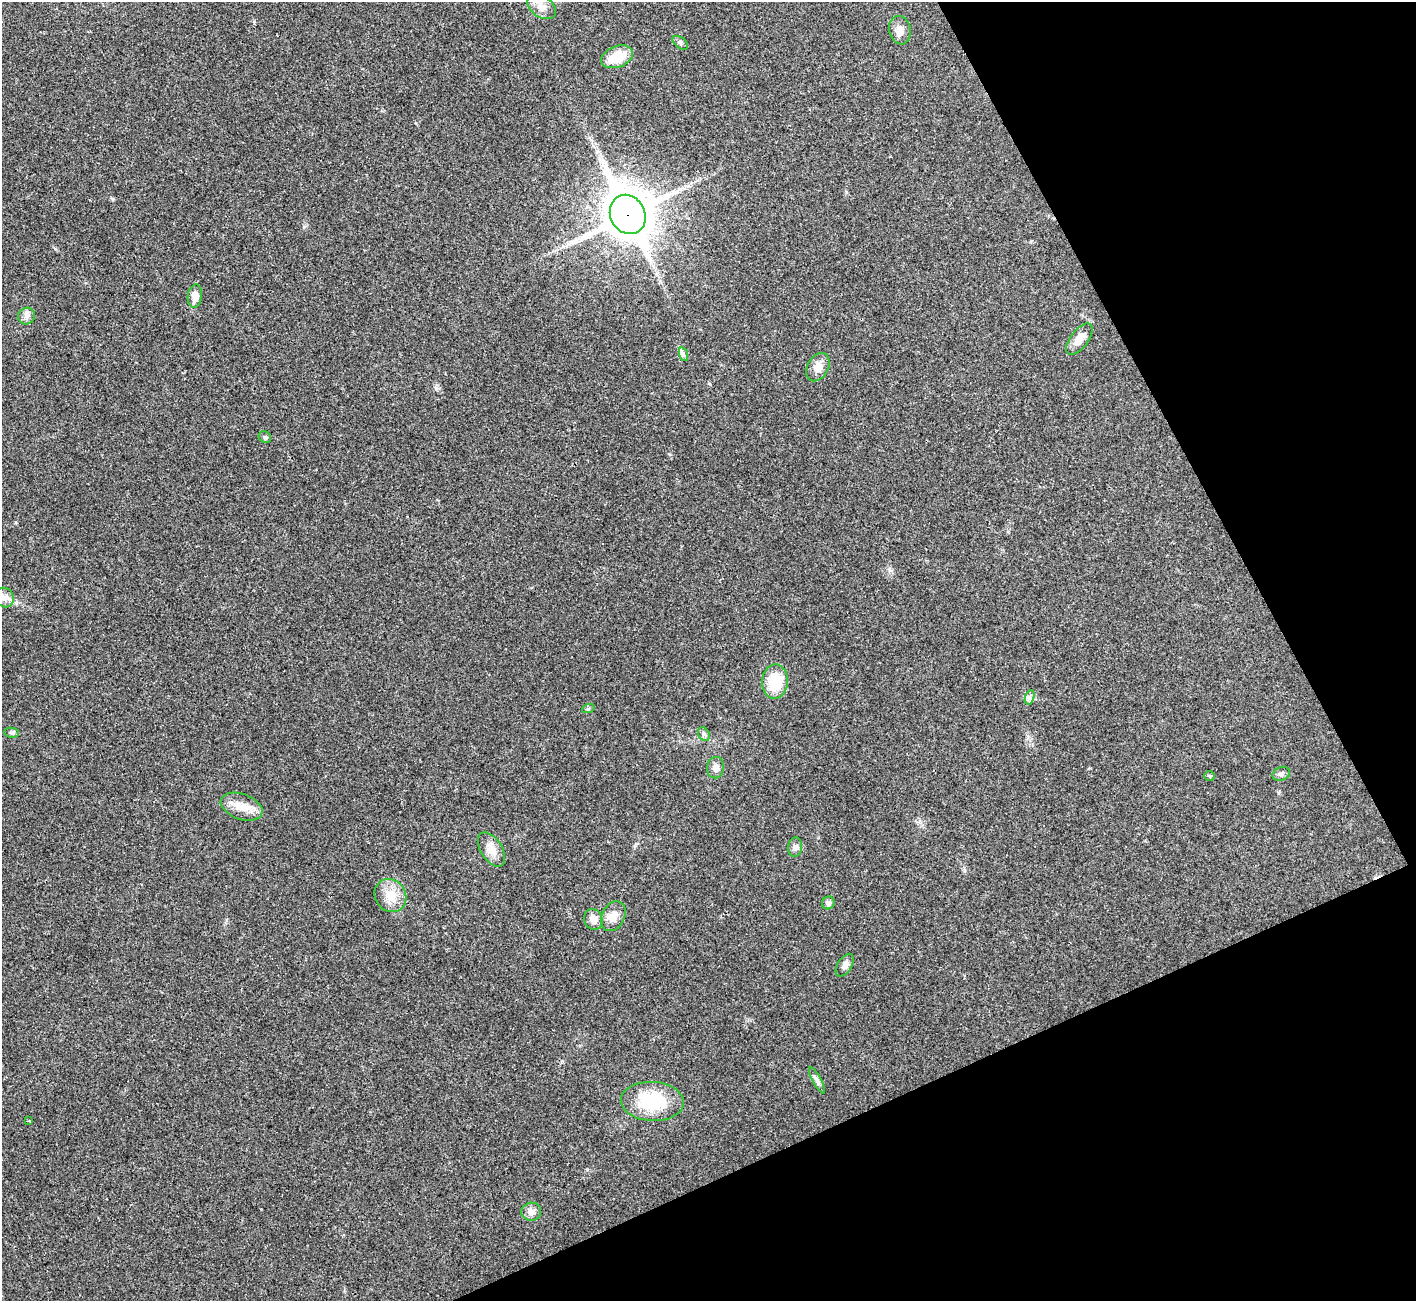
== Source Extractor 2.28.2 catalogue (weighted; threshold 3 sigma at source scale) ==
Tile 12 of 4 x 4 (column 4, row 3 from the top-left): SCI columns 4283-5696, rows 1493-2791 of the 5742 x 5715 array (HDU 1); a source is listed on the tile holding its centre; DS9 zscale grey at full resolution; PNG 1418 x 1303 px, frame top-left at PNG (2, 2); each listed source drawn as its Kron ellipse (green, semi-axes under 4 px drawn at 4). Shown black and unused: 23% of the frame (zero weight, under 3 of 4 exposures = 2% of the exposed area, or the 3 px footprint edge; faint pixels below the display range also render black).
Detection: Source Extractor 2.28.2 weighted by HDU 2 'WHT'; one run over the whole footprint, this tile lists its part. Background 0.0213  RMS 0.0044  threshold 0.0197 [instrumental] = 3 sigma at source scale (4.5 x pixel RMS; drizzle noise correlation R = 1.50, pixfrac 1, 0.05/0.05 arcsec/px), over >= 5 px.
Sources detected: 32; all 32 listed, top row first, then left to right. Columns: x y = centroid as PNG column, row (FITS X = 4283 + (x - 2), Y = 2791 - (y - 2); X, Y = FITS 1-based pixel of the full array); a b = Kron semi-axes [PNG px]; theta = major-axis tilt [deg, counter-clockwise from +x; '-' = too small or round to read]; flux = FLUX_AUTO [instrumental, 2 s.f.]
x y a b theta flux
542 7 16 10 -34 4.2
900 30 14 10 -79 3.5
680 43 9 5 -38 0.99
617 57 17 10 21 11
628 214 20 17 -63 1600
195 296 12 7 82 4.3
26 316 9 8 - 1.8
1079 339 18 9 53 4.7
683 354 7 4 -71 0.94
818 367 15 10 62 4.1
265 437 7 5 -43 0.82
4 597 10 9 - 2.9
775 682 17 13 88 13
1030 697 7 4 72 1.2
588 709 6 4 20 0.63
12 733 7 5 -6 0.84
704 734 7 5 -60 0.96
716 768 11 8 83 2.4
1281 774 9 6 26 1.3
1209 776 5 5 - 0.59
242 807 22 12 -19 6.6
795 847 10 7 81 1.5
492 849 19 11 -59 5.3
390 896 17 15 -55 7.4
828 903 6 6 - 1.6
613 916 16 11 63 4.7
593 919 10 9 - 3.4
845 965 12 7 58 2.2
817 1080 15 4 -62 1.4
652 1101 31 19 -3 24
29 1121 4 3 - 0.49
531 1212 10 9 - 2.3
Overlapping masked pixels (flux is a lower limit): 1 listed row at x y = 628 214
Isophote crosses this tile's border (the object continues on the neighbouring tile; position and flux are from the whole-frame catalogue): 1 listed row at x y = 4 597
Unlisted compact peaks at least as high as the median listed source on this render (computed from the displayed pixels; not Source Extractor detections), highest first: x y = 254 21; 436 388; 889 569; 304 227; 669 454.